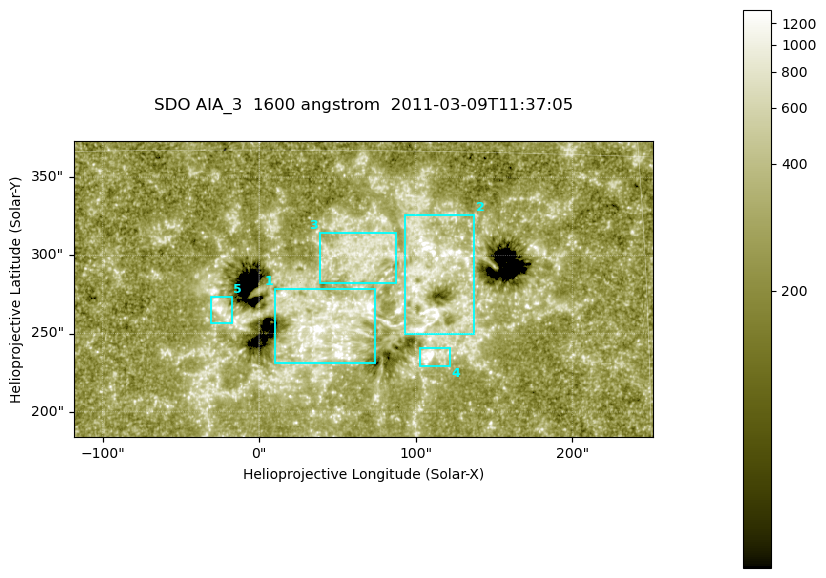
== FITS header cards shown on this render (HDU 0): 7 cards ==
TELESCOP= 'SDO     '           /
INSTRUME= 'AIA_3   '           /
WAVELNTH=                 1600 /
WAVEUNIT= 'angstrom'           /
DATE-OBS= '2011-03-09T11:37:05.126' /
CTYPE1  = 'HPLN-TAN'           /
CTYPE2  = 'HPLT-TAN'           /

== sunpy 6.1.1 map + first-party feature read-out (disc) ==
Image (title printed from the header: SDO AIA_3  1600 angstrom  2011-03-09T11:37:05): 607 x 311 px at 0.609 arcsec/px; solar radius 966 arcsec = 1586 px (partial field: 2.4% of the solar disc is inside the frame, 100% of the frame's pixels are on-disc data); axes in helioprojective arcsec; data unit not stated in the header (colour bar unlabelled)
Pointing: header CRPIX1/2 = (2052.59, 2044.23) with CRVAL1/2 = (0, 0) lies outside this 607 x 311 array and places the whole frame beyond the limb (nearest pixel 1.42 R_sun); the SolarSoft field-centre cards XCEN/YCEN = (66.41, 278.5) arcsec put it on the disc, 1823 arcsec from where CRPIX/CRVAL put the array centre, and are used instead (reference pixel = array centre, CRVAL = XCEN/YCEN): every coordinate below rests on XCEN/YCEN
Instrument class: DISC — disc imager (sunpy class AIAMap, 1600 A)
Bright regions (active regions / flare kernels): reference = the on-disc median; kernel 5 px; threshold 5 sigma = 418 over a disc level ~260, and >= 1.15x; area >= 188 px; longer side >= 4 px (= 2.4 arcsec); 5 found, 5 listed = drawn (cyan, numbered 1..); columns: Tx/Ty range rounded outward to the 2 arcsec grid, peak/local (2 s.f.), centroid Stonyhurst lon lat
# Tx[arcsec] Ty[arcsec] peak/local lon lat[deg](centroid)
1 10..74 230..278 11 +3 +8
2 92..138 248..326 7.6 +6 +10
3 38..88 282..314 3.7 +4 +11
4 102..122 228..242 7.4 +7 +7
5 -32..-16 256..274 5.7 -1 +9